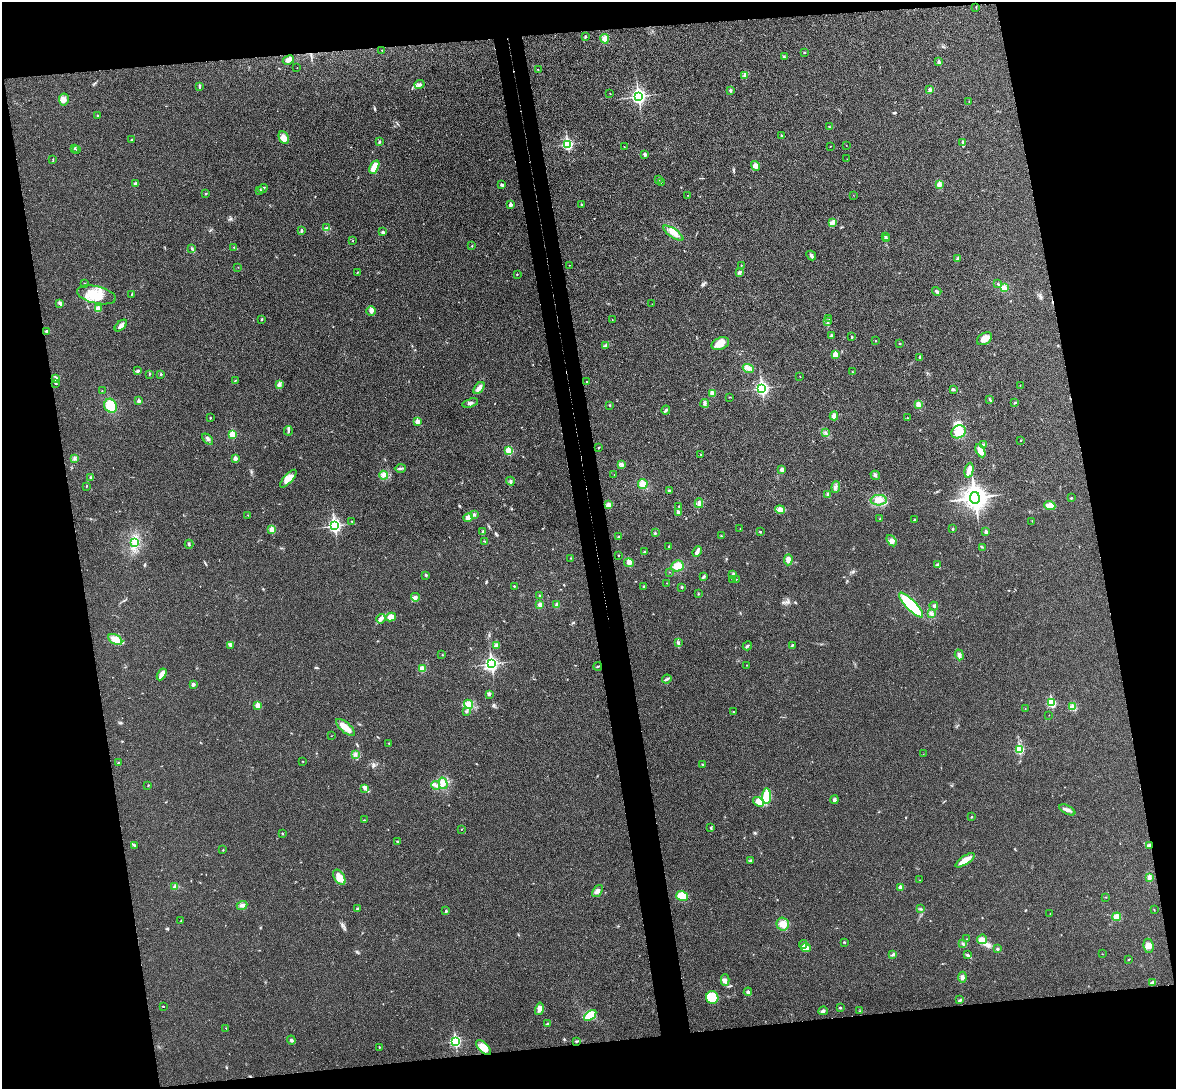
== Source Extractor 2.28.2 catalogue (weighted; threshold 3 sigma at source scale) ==
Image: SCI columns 57-4752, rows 145-4492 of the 4811 x 4744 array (HDU 1 of 3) = the unmasked area's bounding box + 8 px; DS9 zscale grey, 4 x 4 block average (1 PNG px = mean of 4 x 4 image px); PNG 1178 x 1091 px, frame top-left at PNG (2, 2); each listed source drawn as its Kron ellipse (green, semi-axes under 4 px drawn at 4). Shown black and unused: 23% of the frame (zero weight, under 3 of 4 exposures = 6% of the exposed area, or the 3 px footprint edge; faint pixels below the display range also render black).
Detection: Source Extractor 2.28.2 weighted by HDU 2 'WHT'. Background 0.0202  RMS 0.0063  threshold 0.0282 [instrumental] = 3 sigma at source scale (4.5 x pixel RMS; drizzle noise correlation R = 1.50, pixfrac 1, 0.05/0.05 arcsec/px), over >= 5 px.
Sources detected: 327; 2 inside a brighter object's white glare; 2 cosmic-ray / hot-pixel residue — neither listed nor drawn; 3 coinciding with a brighter row at this scale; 8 inside a brighter listed object's ellipse — not listed separately; the other 312 listed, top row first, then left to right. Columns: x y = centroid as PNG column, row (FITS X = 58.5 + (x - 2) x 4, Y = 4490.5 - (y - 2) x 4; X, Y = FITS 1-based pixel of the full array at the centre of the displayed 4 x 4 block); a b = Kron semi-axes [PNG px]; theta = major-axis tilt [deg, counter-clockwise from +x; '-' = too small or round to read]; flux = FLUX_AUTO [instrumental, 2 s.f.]
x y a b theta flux
976 7 2 2 - 1.6
585 37 4 2 - 3.5
605 39 5 4 - 23
382 50 2 2 - 0.78
804 52 2 2 - 3.7
784 57 3 2 - 5.1
288 60 6 3 29 16
939 62 2 2 - 19
297 68 2 2 - 0.95
538 69 2 2 - 1.3
745 75 3 2 - 4.6
420 84 5 3 - 7.9
199 87 4 2 - 4.4
730 90 2 2 - 15
930 90 3 3 - 5.3
610 94 2 2 - 0.92
638 96 3 3 - 1100
64 100 6 5 - 16
969 102 2 2 - 1.3
98 115 3 2 - 2.1
830 127 3 2 - 2.5
781 135 2 2 - 5.8
284 138 7 4 -63 26
131 140 2 2 - 2.3
379 142 3 2 - 3.9
963 142 4 2 - 6
567 144 3 2 - 470
846 145 2 2 - 0.96
830 146 2 2 - 1.1
624 147 2 2 - 1.6
75 148 3 2 - 3.5
77 150 3 2 - 3.1
645 155 4 3 - 5.7
53 159 2 2 - 2.1
847 159 2 2 - 0.41
755 166 5 4 - 16
374 167 7 3 62 51
659 179 3 2 - 4.5
661 182 2 2 - 1.7
136 183 4 3 - 5.8
939 184 4 3 - 21
502 185 4 3 - 5.9
263 189 5 2 - 4.2
260 190 2 2 - 2.6
206 194 2 2 - 2.7
688 195 2 2 - 1.5
853 195 2 2 - 0.69
511 205 2 2 - 28
581 205 2 2 - 9.6
833 223 4 4 - 11
327 228 4 3 - 6.2
301 231 3 2 - 3.4
383 232 3 3 - 5.2
673 233 12 4 -34 25
885 236 3 2 - 4.4
887 238 4 2 - 3.7
353 240 2 2 - 1.1
472 246 2 2 - 3.6
234 247 2 2 - 1.2
192 249 2 2 - 1.9
811 255 5 3 - 8
957 259 4 3 - 5.5
570 265 2 2 - 1.1
741 265 2 2 - 1.9
238 267 2 2 - 0.82
358 272 2 2 - 1.4
739 272 4 2 - 8.4
517 274 2 2 - 2
85 283 2 2 - 2.4
998 284 2 2 - 2.6
1004 288 4 4 - 18
937 291 5 2 - 6.7
132 294 2 2 - 1.8
96 295 20 8 -13 78
60 303 4 3 - 6.7
652 304 2 2 - 0.75
98 308 4 3 - 15
371 311 4 4 - 10
262 319 2 2 - 3.2
829 319 2 2 - 1.4
612 320 2 2 - 1.2
827 321 3 2 - 4.5
121 326 7 3 43 17
46 331 2 2 - 1.8
831 335 3 2 - 4.8
852 337 3 2 - 2.5
985 339 8 5 32 29
875 341 3 2 - 1.4
899 343 3 2 - 2.3
720 344 9 6 21 37
606 345 3 2 - 5.2
835 355 2 2 - 88
920 357 2 2 - 11
748 368 5 2 - 8.8
138 371 3 2 - 3.8
853 372 2 2 - 2.1
149 374 3 2 - 1.3
161 374 2 2 - 7.4
800 376 2 2 - 2.1
56 378 3 2 - 4.5
236 380 2 2 - 1.7
587 381 2 2 - 3.7
56 384 3 2 - 3.2
279 384 3 2 - 4.4
1020 385 2 2 - 1
479 388 7 3 51 16
762 388 3 2 - 810
953 389 2 2 - 8.4
102 391 2 2 - 1.1
712 393 3 3 - 11
730 397 2 2 - 1.2
990 400 4 2 - 3.5
139 401 2 2 - 25
470 403 8 2 17 7.8
705 403 4 3 - 7
1015 403 3 2 - 2.6
609 405 2 2 - 2.4
918 405 4 3 - 15
111 406 7 6 - 79
666 410 4 2 - 5.4
834 416 4 4 - 15
210 418 2 2 - 2.2
907 418 2 2 - 2
417 422 2 2 - 51
288 431 5 2 - 5.6
958 432 8 6 31 48
826 433 3 2 - 2.5
233 434 2 2 - 140
208 439 6 2 -46 7.4
1021 440 2 2 - 2.9
983 445 3 2 - 3.4
599 448 3 2 - 2.5
509 451 2 2 - 160
980 451 7 4 -61 30
701 454 2 2 - 2.3
235 458 2 2 - 30
74 459 3 2 - 1.9
622 465 4 3 - 7.1
400 468 5 2 - 6.1
782 470 3 3 - 9.6
969 470 7 4 77 21
384 475 4 4 - 11
614 475 2 2 - 0.74
875 475 5 3 - 5.9
91 478 3 3 - 5.9
288 479 11 4 48 25
510 481 4 2 - 4
643 484 5 5 - 24
86 486 3 2 - 1.7
836 487 6 2 85 8.2
669 491 3 2 - 5.4
828 495 3 3 - 7.2
975 498 5 5 - 2700
1071 498 2 2 - 3
879 500 8 5 3 27
699 503 5 3 - 11
609 505 4 4 - 13
1050 505 5 4 - 22
679 506 2 2 - 2.1
780 510 5 4 - 15
678 512 4 3 - 8.2
474 514 3 2 - 7.3
248 515 2 2 - 1.6
468 518 4 4 - 16
880 519 2 2 - 2.2
914 520 2 2 - 3.1
352 521 2 2 - 2.4
1032 521 2 2 - 1.2
334 526 3 2 - 850
740 528 2 2 - 0.89
272 529 2 2 - 83
953 529 2 2 - 3.6
483 532 3 3 - 8.6
760 532 2 2 - 2.9
986 532 3 3 - 7.5
655 533 3 2 - 2.3
721 536 2 2 - 2.2
619 537 2 2 - 2.7
484 541 2 2 - 1.1
891 541 6 4 -55 14
135 542 4 2 - 8.3
189 544 4 2 - 4.4
669 546 2 2 - 2.9
982 547 2 2 - 1.1
645 552 3 2 - 4
697 552 6 2 68 16
619 555 2 2 - 1.5
571 558 2 2 - 2
788 560 5 4 - 16
629 563 5 4 - 11
937 565 3 2 - 3.8
677 566 6 5 - 31
669 572 2 2 - 0.83
733 574 3 2 - 2.2
426 575 2 2 - 1.8
703 577 4 2 - 5.2
732 579 2 2 - 3.4
736 579 2 2 - 1.1
667 583 2 2 - 1.1
514 586 2 2 - 2.2
644 586 2 2 - 2.8
682 587 3 2 - 3.1
698 594 2 2 - 1.5
540 596 2 2 - 2.1
415 597 4 3 - 9.7
540 605 3 3 - 12
557 605 3 3 - 10
911 605 16 5 -46 260
934 606 4 2 - 5
931 614 3 3 - 4.8
391 617 5 3 - 30
381 619 5 4 - 10
115 640 7 5 -30 37
678 643 3 2 - 5
497 645 3 2 - 19
792 645 3 2 - 3.3
230 646 3 2 - 2.8
747 646 5 2 - 5.3
442 655 2 2 - 2.2
959 655 5 4 - 11
491 664 3 2 - 950
747 665 2 2 - 1.1
598 666 4 2 - 2.9
422 669 4 4 - 19
162 674 6 3 59 29
667 679 5 2 - 5.6
193 684 4 3 - 6.7
489 694 3 3 - 7.4
1051 702 3 2 - 250
469 704 5 4 - 20
258 706 2 2 - 71
1072 706 2 2 - 4
1025 709 2 2 - 0.94
466 712 2 2 - 3
733 712 2 2 - 2
1049 715 2 2 - 0.75
345 727 11 5 -41 35
331 736 2 2 - 0.9
389 743 2 2 - 1.4
1019 749 2 2 - 270
355 754 2 2 - 2.2
923 754 2 2 - 0.61
303 761 2 2 - 1.6
118 763 2 2 - 2
702 765 2 2 - 1.8
443 783 6 4 -73 16
148 785 2 2 - 1.6
435 785 4 2 - 5.6
365 788 3 2 - 4.5
766 796 8 4 85 74
834 800 4 3 - 6.7
758 802 6 3 -37 23
1067 810 9 3 -27 13
971 817 3 2 - 2.3
364 820 2 2 - 2.4
711 828 4 2 - 3.3
461 829 2 2 - 1.8
282 833 2 2 - 5.4
397 842 2 2 - 3.9
135 845 2 2 - 2.4
1149 845 3 3 - 8.1
223 850 2 2 - 2.1
965 860 11 3 34 44
750 861 4 2 - 3.8
339 877 8 5 -58 34
1149 878 2 2 - 3.4
920 880 2 2 - 0.84
174 887 2 2 - 2.3
900 887 2 2 - 25
597 891 7 3 50 11
682 896 6 5 - 65
1106 897 2 2 - 1.5
242 905 5 3 - 9.5
357 909 3 3 - 4.1
921 909 3 2 - 3
1154 910 2 2 - 1.3
446 911 3 2 - 4.3
1050 913 2 2 - 1.2
1116 917 4 4 - 23
181 921 2 2 - 4.4
783 924 6 6 - 29
966 939 2 2 - 0.85
982 939 5 4 - 20
844 942 2 2 - 2.4
803 944 4 4 - 8.8
963 944 3 2 - 3.3
1148 946 7 5 -82 18
806 948 5 3 - 50
997 949 2 2 - 4.7
893 954 3 2 - 1.9
1102 954 2 2 - 1.1
968 955 4 2 - 4.3
1129 959 2 2 - 2
962 977 5 4 - 9.9
725 980 6 4 -89 11
1153 982 3 2 - 3.2
748 992 4 3 - 6.7
712 997 6 6 - 110
960 1000 3 2 - 3.8
163 1006 2 2 - 1.4
840 1008 2 2 - 5.6
539 1009 6 3 77 18
823 1011 4 3 - 7.5
859 1011 2 2 - 0.89
590 1015 7 4 38 66
547 1024 3 3 - 4.4
226 1028 2 2 - 2.2
291 1040 4 3 - 6
455 1041 3 2 - 460
577 1041 3 2 - 2.6
379 1047 2 2 - 1.9
483 1047 9 5 -43 39
Overlapping masked pixels (flux is a lower limit): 1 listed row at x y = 1149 845
Diffuse or blended objects may show on this block-average render without a row.